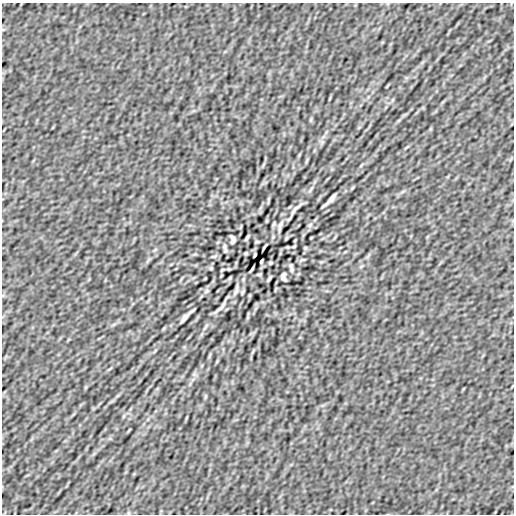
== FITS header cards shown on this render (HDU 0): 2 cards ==
NAXIS1  =                  512
NAXIS2  =                  512

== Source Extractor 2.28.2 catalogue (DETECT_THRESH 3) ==
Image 512 x 512 px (HDU 0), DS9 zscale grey, 1 PNG px = 1 image px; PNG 516 x 516 px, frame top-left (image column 1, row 512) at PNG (2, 3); no overlay
Background 1.12e-06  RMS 1.1e-04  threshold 3.27e-04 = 3 sigma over >= 5 px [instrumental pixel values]
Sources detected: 37; all 37 listed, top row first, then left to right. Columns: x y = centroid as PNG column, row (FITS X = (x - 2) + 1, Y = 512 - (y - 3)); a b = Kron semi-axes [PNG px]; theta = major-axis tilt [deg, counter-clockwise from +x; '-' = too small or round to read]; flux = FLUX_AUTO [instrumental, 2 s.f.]
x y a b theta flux
330 98 5 3 - 0.006
311 119 6 4 72 0.0082
332 198 10 3 51 0.029
296 209 25 5 47 0.044
274 224 6 4 81 0.0088
280 225 17 5 73 0.028
310 225 7 5 46 0.015
247 237 6 2 55 0.013
286 238 4 3 - 0.0078
233 239 7 5 -84 0.023
257 242 4 2 - 0.0077
294 246 5 2 - 0.0071
224 247 7 3 90 0.016
264 247 6 2 55 0.01
305 248 5 4 - 0.0086
245 253 3 3 - 0.0081
255 255 4 2 - 0.0081
214 256 8 4 1 0.0099
302 260 8 4 1 0.0099
261 261 4 2 - 0.0081
271 263 3 3 - 0.0081
211 268 5 4 - 0.0086
252 269 6 2 55 0.01
292 269 9 5 -71 0.015
222 270 5 2 - 0.0071
259 274 4 2 - 0.0077
283 277 7 5 -84 0.023
230 278 4 3 - 0.0078
269 279 6 2 55 0.013
206 291 7 5 46 0.015
236 291 17 5 73 0.028
242 292 7 3 81 0.0095
220 307 25 5 47 0.044
184 318 10 3 51 0.029
164 328 6 3 71 0.006
205 397 6 4 72 0.0082
186 418 5 3 - 0.006